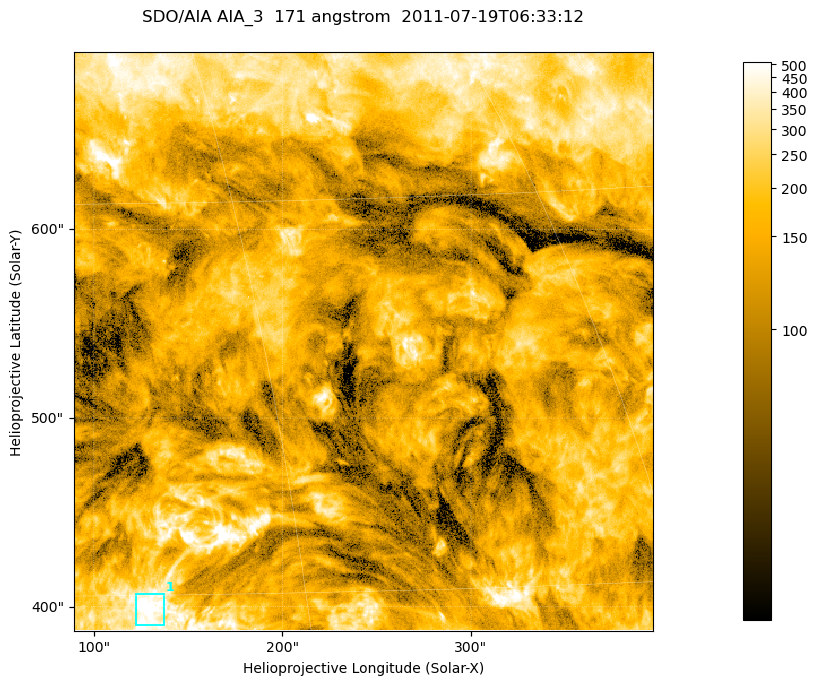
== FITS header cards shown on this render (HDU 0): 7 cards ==
TELESCOP= 'SDO/AIA '
INSTRUME= 'AIA_3   '
WAVELNTH=                  171
WAVEUNIT= 'angstrom'
DATE-OBS= '2011-07-19T06:33:12.34'
CTYPE1  = 'HPLN-TAN'
CTYPE2  = 'HPLT-TAN'

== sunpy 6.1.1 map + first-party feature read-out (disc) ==
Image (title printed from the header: SDO/AIA AIA_3  171 angstrom  2011-07-19T06:33:12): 512 x 512 px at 0.599 arcsec/px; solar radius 944 arcsec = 1575 px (partial field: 3.4% of the solar disc is inside the frame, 100% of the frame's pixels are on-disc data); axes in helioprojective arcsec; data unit not stated in the header (colour bar unlabelled)
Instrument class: DISC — disc imager (sunpy class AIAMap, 171 A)
Bright regions (active regions / flare kernels): reference = the on-disc median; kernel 5 px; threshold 5 sigma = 331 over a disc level ~147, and >= 1.15x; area >= 262 px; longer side >= 6 px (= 3.6 arcsec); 1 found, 1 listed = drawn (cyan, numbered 1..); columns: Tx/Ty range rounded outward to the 2 arcsec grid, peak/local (2 s.f.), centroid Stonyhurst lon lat
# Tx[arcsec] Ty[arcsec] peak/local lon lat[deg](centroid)
1 122..138 390..408 4.6 +9 +30